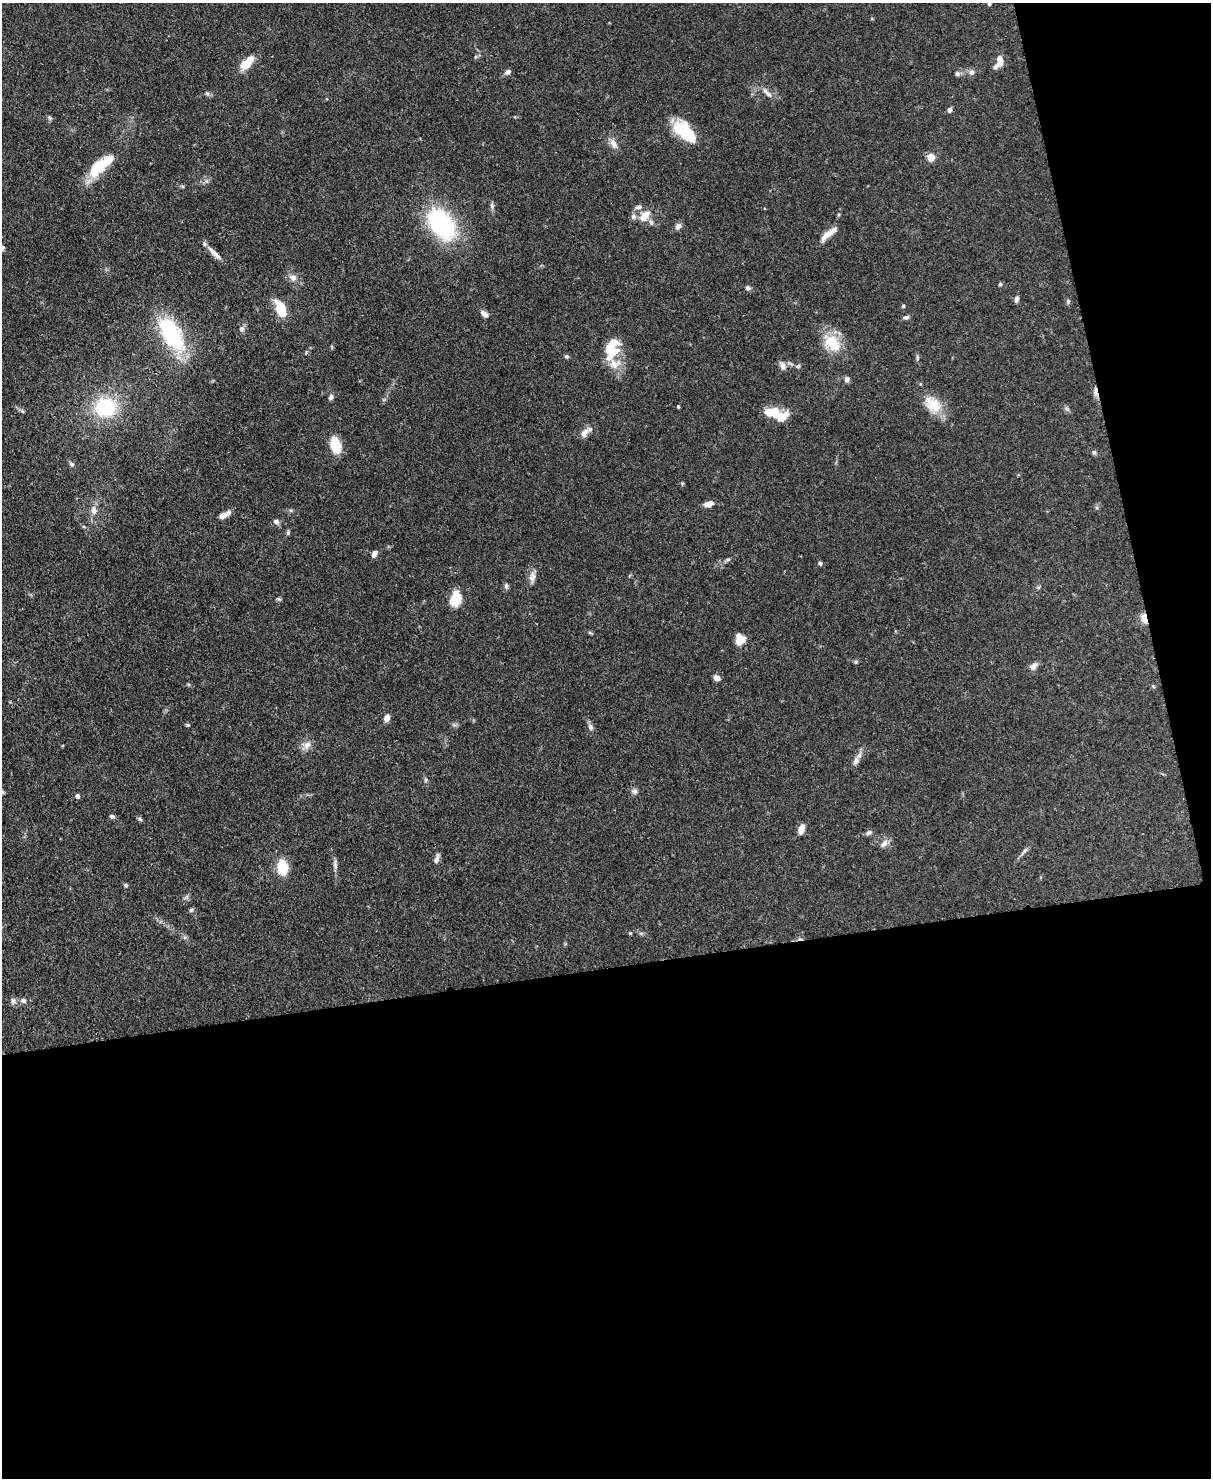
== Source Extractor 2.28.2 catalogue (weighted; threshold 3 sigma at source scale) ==
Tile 12 of 4 x 3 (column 4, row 3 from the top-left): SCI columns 3703-4911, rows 211-1686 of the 4987 x 4969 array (HDU 1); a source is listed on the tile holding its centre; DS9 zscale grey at full resolution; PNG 1213 x 1480 px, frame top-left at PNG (2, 3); no overlay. Shown black and unused: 40% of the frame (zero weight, under 3 of 4 exposures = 9% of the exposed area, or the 3 px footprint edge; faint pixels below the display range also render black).
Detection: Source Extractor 2.28.2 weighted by HDU 2 'WHT'; one run over the whole footprint, this tile lists its part. Background 0.072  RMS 0.0041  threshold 0.0183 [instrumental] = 3 sigma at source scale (4.5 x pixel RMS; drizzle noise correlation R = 1.50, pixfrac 1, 0.05/0.05 arcsec/px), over >= 5 px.
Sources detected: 100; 2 inside a brighter object's white glare — not listed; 8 inside a brighter listed object's ellipse — not listed separately; the other 90 listed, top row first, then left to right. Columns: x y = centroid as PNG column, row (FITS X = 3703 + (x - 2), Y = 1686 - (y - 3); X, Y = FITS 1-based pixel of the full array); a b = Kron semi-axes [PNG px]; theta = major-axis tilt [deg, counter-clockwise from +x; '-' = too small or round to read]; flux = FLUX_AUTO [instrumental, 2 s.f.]
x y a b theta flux
989 4 3 3 - 0.58
1000 61 12 7 86 4.1
247 63 18 8 47 7.4
508 72 7 5 35 1.4
971 72 7 7 - 1.5
957 74 7 6 - 0.95
207 93 6 4 -19 0.72
767 93 17 6 -43 2.2
949 110 6 5 - 1.3
49 117 7 5 -69 0.72
684 131 29 14 -40 17
613 143 13 8 -60 2.6
931 157 5 5 - 9.6
100 166 38 13 39 14
182 186 6 4 -18 0.48
492 206 9 5 -80 1.1
638 207 11 5 14 1.2
645 215 18 10 48 4.6
441 224 27 17 -52 59
678 226 9 7 58 1.6
828 234 24 6 38 4.2
2 248 6 5 - 0.81
214 253 21 6 -45 3.1
293 278 10 9 - 2.4
1000 284 5 5 - 0.55
748 288 6 6 - 1
1017 299 8 5 78 1.4
1068 301 7 4 47 0.61
903 306 4 4 - 0.53
281 309 15 8 -68 13
484 314 9 6 -42 2.1
906 317 7 5 12 1.1
242 329 7 6 - 1.2
171 334 47 21 -58 34
831 342 24 18 -43 11
609 348 29 11 -85 7.6
566 356 5 5 - 0.73
917 357 10 4 -85 0.73
783 366 11 7 -75 1.9
798 366 6 5 - 0.65
847 379 6 5 - 1.6
1095 391 13 4 -89 1.7
331 397 8 5 46 1.1
933 404 26 17 -46 9
678 406 4 3 - 0.47
105 407 24 21 5 26
1067 409 8 4 -45 0.83
781 417 14 10 28 6.5
584 433 13 8 46 2.6
335 445 14 8 -76 13
1094 452 6 5 - 0.77
72 464 7 5 -41 0.86
709 504 11 6 14 2.4
94 510 11 7 -81 2.4
223 516 12 7 25 2.4
276 522 7 6 - 1.4
288 533 6 5 - 0.68
374 554 8 5 57 1.7
728 559 6 4 2 0.66
820 563 5 4 - 0.95
532 577 14 8 74 2.4
506 586 8 5 -82 0.89
455 598 17 11 78 8.4
1144 618 11 5 -81 4.1
740 639 11 9 -87 6.1
1033 666 12 7 38 1.9
717 678 7 6 - 2
1153 686 5 5 - 0.49
387 718 8 6 67 2.2
590 727 9 7 -66 1.3
307 745 12 9 53 2.7
856 761 10 7 59 1.7
425 780 6 4 70 0.53
634 791 7 7 - 1.1
3 792 6 3 -70 0.43
77 796 5 5 - 1.2
112 816 6 5 - 0.9
140 819 7 4 -45 0.67
801 829 10 6 73 3.4
869 832 9 6 31 1
884 843 12 7 45 1.9
1025 850 7 4 45 0.83
437 859 13 5 72 1.6
335 865 14 5 -84 1.5
283 867 13 9 -84 13
126 885 6 5 - 0.61
191 910 5 5 - 0.67
630 933 4 4 - 0.38
13 1001 9 6 -87 1.2
23 1001 7 6 - 1.2
Overlapping masked pixels (flux is a lower limit): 2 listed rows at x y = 1095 391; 1144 618
Isophote crosses this tile's border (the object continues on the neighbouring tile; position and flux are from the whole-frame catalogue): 2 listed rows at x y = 989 4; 2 248